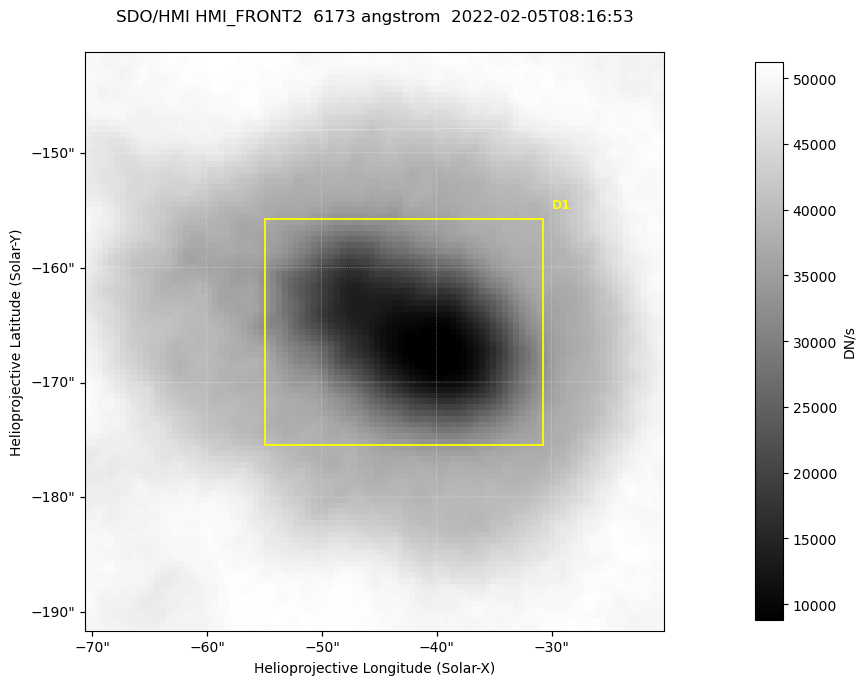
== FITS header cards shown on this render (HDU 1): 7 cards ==
TELESCOP= 'SDO/HMI '           / Telescope
INSTRUME= 'HMI_FRONT2'         / For HMI: HMI_SIDE1, HMI_FRONT2, or HMI_COMBINED
WAVELNTH=                6173. / [angstrom] Wavelength
DATE-OBS= '2022-02-05T08:16:53.600' / [ISO] Observation date {DATE__OBS}
CTYPE1  = 'HPLN-TAN'           / CTYPE1: HPLN
CTYPE2  = 'HPLT-TAN'           / CTYPE2: HPLT
BUNIT   = 'DN/s    '           / Physical Units

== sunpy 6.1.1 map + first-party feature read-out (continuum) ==
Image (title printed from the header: SDO/HMI HMI_FRONT2  6173 angstrom  2022-02-05T08:16:53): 100 x 100 px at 0.504 arcsec/px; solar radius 973 arcsec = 1930 px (partial field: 0.1% of the solar disc is inside the frame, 100% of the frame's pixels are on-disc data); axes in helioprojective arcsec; data unit DN/s (BUNIT, on the colour bar)
Orientation: roll -0.0702 deg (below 1 deg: not rotated)
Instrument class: CONTINUUM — white-light / continuum photospheric image (CONTENT/OBS_TYPE)
Dark features (sunspots / pores): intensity divided by the frame's on-disc median (partial field: no limb-darkening profile); reference = the frame's on-disc median (the 8%-of-disc-diameter window exceeds this field); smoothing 3 px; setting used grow <= 0.75, no closing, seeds <= 0.75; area >= 9 px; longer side >= 3 px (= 1.5 arcsec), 3 px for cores <= 0.7; partial field; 1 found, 1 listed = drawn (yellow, D1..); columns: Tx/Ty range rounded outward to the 2 arcsec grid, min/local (2 s.f., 1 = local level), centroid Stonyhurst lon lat
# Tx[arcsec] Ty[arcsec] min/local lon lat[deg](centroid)
D1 -56..-30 -176..-156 0.18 -3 -16